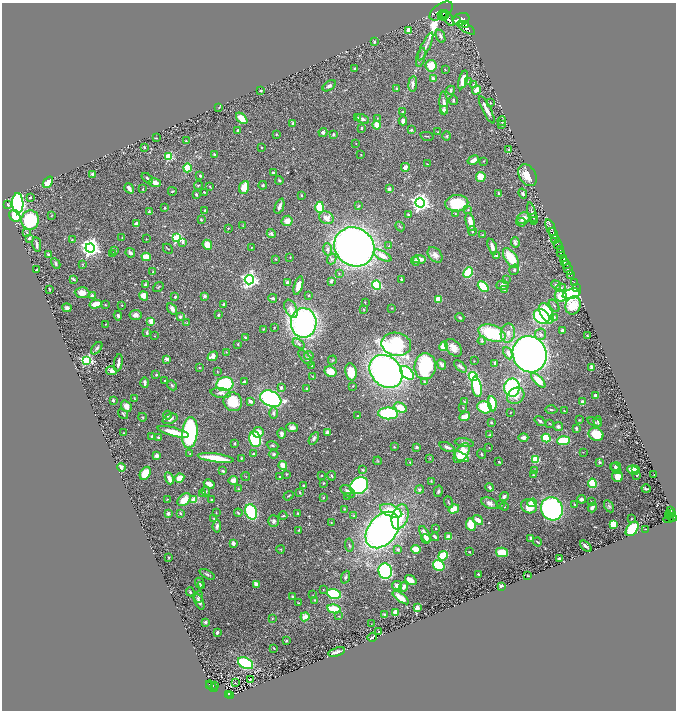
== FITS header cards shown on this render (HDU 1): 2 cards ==
NAXIS1  =                 1348
NAXIS2  =                 1416

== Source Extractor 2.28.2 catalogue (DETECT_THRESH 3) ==
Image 1348 x 1416 px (HDU 1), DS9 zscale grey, zoomed out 1/2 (1 PNG px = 2 x 2 image px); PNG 678 x 712 px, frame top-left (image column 1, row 1415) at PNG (2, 3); each listed source drawn as its Kron ellipse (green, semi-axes under 4 px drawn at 4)
Background 0.638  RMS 0.017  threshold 0.0514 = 3 sigma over >= 5 px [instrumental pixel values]
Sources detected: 593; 29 cannot appear on this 1/2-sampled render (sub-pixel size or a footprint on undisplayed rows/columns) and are neither listed nor drawn; of the other 564, the 500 brightest by FLUX_AUTO listed and drawn (64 fainter detections omitted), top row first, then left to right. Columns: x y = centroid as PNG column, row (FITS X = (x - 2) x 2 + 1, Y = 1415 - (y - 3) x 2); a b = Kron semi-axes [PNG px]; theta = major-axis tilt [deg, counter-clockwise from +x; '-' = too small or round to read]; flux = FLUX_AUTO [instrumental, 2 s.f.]
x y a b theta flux
441 11 13 7 35 3600
442 14 4 2 - 380
444 16 5 3 - 550
448 18 9 4 -56 2600
461 19 8 6 18 3400
456 20 4 3 - 1000
466 24 4 3 - 1300
466 28 10 3 -34 2200
409 31 4 3 - 48
440 36 7 3 -66 10
374 42 3 2 - 5.6
426 46 15 3 64 14
421 57 10 3 76 8.2
431 66 6 5 - 54
355 69 2 2 - 3.8
445 69 2 2 - 1.9
433 78 3 3 - 8.2
463 80 9 4 73 41
468 82 2 2 - 1.8
413 84 8 3 83 14
473 85 4 3 - 3.1
329 86 7 4 35 8.3
397 89 3 2 - 2.9
451 90 4 3 - 7.8
476 90 5 3 - 32
261 91 3 2 - 4
453 100 5 3 - 4.7
490 102 3 2 - 2.2
444 103 11 3 -86 17
219 108 2 2 - 1.7
444 110 4 4 - 9
487 110 15 3 -63 22
403 112 4 2 - 2.7
242 118 7 4 -46 50
358 118 4 3 - 3.3
377 118 4 3 - 2.5
363 119 7 4 -27 8.4
403 121 4 3 - 11
502 121 5 2 - 4.6
293 123 4 3 - 6.2
502 124 3 2 - 2
377 125 4 4 - 37
362 128 3 2 - 3.9
237 130 3 2 - 3.2
411 130 2 2 - 4.8
323 132 4 4 - 11
438 132 3 2 - 1.8
276 134 3 2 - 2.7
333 134 3 3 - 4.9
427 136 7 2 -14 3.7
447 136 4 4 - 4.7
156 138 3 1 - 1.8
186 141 3 2 - 2.4
356 144 2 2 - 1.7
144 147 3 2 - 3.8
261 147 2 2 - 4
509 150 4 3 - 3.3
214 154 2 2 - 6.1
361 155 3 2 - 1.8
169 157 3 3 - 190
473 160 6 3 29 20
483 161 3 2 - 1.8
427 164 3 2 - 1.9
405 167 4 3 - 15
187 168 4 4 - 100
273 173 3 2 - 8.1
93 174 2 2 - 40
527 175 12 8 -58 42
200 176 2 2 - 4
481 177 5 4 - 48
147 178 6 2 -40 5.9
279 180 4 3 - 4.1
48 182 6 4 53 36
155 183 6 4 -10 24
198 185 4 2 - 2.9
263 185 4 3 - 4.4
210 186 4 2 - 3.1
244 187 6 4 70 56
129 188 5 3 - 14
143 189 3 2 - 2.2
389 189 4 3 - 8.8
172 191 4 2 - 3.6
204 192 2 2 - 4.2
499 193 4 4 - 5
523 193 5 3 - 5.5
196 194 2 2 - 6.3
301 195 3 3 - 3.5
30 197 4 3 - 3.3
18 203 10 5 -89 980
420 203 4 4 - 1800
457 203 11 8 4 150
8 205 3 2 - 13
279 206 8 3 69 15
358 206 3 3 - 2.9
320 207 5 4 - 110
164 208 2 2 - 3.3
204 210 2 2 - 6.1
468 210 3 3 - 3.5
149 212 3 3 - 7
455 213 3 3 - 2.1
532 214 11 3 -76 8.8
408 215 2 2 - 8.7
15 216 6 5 - 50
51 216 3 2 - 1.8
534 217 4 2 - 3.6
326 218 7 6 - 29
523 218 7 5 30 25
201 219 3 2 - 3.6
30 220 9 9 - 250
534 220 3 2 - 1.7
287 221 5 5 - 25
470 222 9 3 -75 43
521 222 5 4 - 5.4
136 224 4 3 - 21
243 226 3 2 - 2
400 226 5 3 - 3.2
228 228 3 2 - 2.5
551 228 9 2 -70 1200
472 231 5 2 - 4
27 232 3 3 - 2.6
553 233 6 2 -66 1000
271 234 4 4 - 7
482 235 3 2 - 1.9
122 237 3 2 - 1.7
29 238 2 2 - 7.3
177 238 3 3 - 300
72 239 3 2 - 2.1
146 239 3 2 - 1.8
555 239 4 2 - 350
183 242 4 3 - 10
515 242 5 4 - 7.6
37 245 7 3 -82 8.9
207 245 5 4 - 36
558 245 5 2 - 810
389 246 4 2 - 2.5
251 247 3 2 - 2.3
354 247 21 19 -38 2300
492 247 8 3 -74 21
90 248 4 4 - 2000
168 249 5 2 - 2.5
327 249 6 4 -86 11
114 250 3 3 - 2.7
560 250 3 2 - 280
113 253 3 3 - 4.2
130 253 5 3 - 12
561 253 3 2 - 250
49 255 3 2 - 7.7
435 255 9 6 -47 18
382 256 10 4 -27 36
496 256 3 2 - 2.7
146 257 4 3 - 73
290 257 2 2 - 1.6
511 258 11 5 -56 110
563 258 4 2 - 1000
275 259 3 2 - 2
332 259 5 4 - 7.9
419 259 7 3 -4 26
415 261 4 4 - 6.2
565 261 2 2 - 440
56 263 6 3 -62 4.5
83 264 3 2 - 1.8
566 265 2 2 - 550
568 269 5 2 - 900
36 270 3 2 - 6
514 270 5 4 - 6.7
153 272 4 3 - 3.3
468 272 5 4 - 120
339 274 3 2 - 1.7
571 274 3 2 - 160
73 279 4 2 - 4.9
506 279 3 2 - 1.7
249 280 5 4 - 1100
401 280 3 2 - 3.5
331 281 4 3 - 6.4
574 282 2 1 - 41
288 283 3 3 - 14
145 285 3 3 - 8.8
298 285 9 4 72 36
377 285 5 4 - 230
502 285 6 4 3 13
556 285 5 4 - 5.9
483 286 6 3 -42 170
158 287 6 2 38 2.4
576 287 2 1 - 27
561 288 5 4 - 5.7
49 289 3 1 - 2.5
505 290 4 3 - 5
82 293 7 5 -4 26
572 294 9 5 15 910
92 295 4 3 - 6.7
308 295 3 2 - 3.5
144 296 5 4 - 33
205 296 2 2 - 21
561 296 6 6 - 63
175 297 3 2 - 6.2
273 298 4 3 - 7.4
438 299 4 3 - 70
365 302 2 1 - 2.3
96 304 6 3 14 55
105 305 3 2 - 2.4
122 305 2 2 - 2.2
224 305 3 2 - 13
554 305 7 2 -53 3.5
573 306 9 7 72 110
67 308 4 4 - 8.6
392 308 3 2 - 1.7
172 309 6 4 -57 17
291 309 10 5 -65 26
364 310 3 3 - 2.8
547 313 11 6 -63 180
136 315 6 5 - 12
218 315 3 3 - 4.2
118 316 5 3 - 6.5
180 317 3 3 - 8.9
460 317 4 3 - 4.8
542 317 8 7 - 290
554 317 4 4 - 5.1
151 321 3 2 - 85
187 323 3 2 - 1.7
304 323 15 13 89 1100
106 324 2 2 - 2
274 328 2 2 - 1.6
263 329 3 2 - 2.5
562 330 4 3 - 5.6
147 332 3 2 - 7.3
492 333 14 8 -19 220
508 333 9 7 79 25
540 334 6 5 - 11
154 336 2 2 - 1.6
587 336 3 1 - 2.5
245 337 3 2 - 4.1
482 341 4 3 - 5.1
238 344 2 2 - 3.3
298 344 6 4 -33 7.9
396 344 15 11 -10 600
444 346 5 4 - 67
97 348 7 4 51 6.8
453 348 10 6 -49 29
226 352 3 2 - 1.7
508 353 6 4 -63 20
530 354 18 16 -64 2300
309 355 5 4 - 7.4
213 356 5 4 - 20
305 358 9 4 -49 9.5
167 359 2 2 - 41
332 360 5 3 - 4.2
86 361 4 3 - 330
474 361 2 2 - 1.8
118 363 9 2 81 14
495 363 3 2 - 7.3
442 364 5 3 - 13
312 366 3 2 - 2.3
425 366 13 10 84 290
460 366 7 3 -42 9
592 367 4 3 - 9.9
199 368 3 2 - 1.9
111 371 5 4 - 10
217 371 3 2 - 2.5
386 371 18 14 -45 1400
331 372 6 5 - 44
351 372 8 5 -80 44
407 373 8 5 -44 300
156 375 2 2 - 4.2
313 376 3 2 - 1.7
473 376 4 4 - 140
538 380 9 4 -47 56
165 381 3 2 - 3.6
244 381 3 3 - 6
424 382 4 3 - 4.4
145 383 5 3 - 9.2
225 384 8 7 - 230
172 385 6 3 -48 5.8
353 386 2 2 - 2.2
281 387 4 3 - 8.3
477 387 10 4 -81 180
512 388 9 8 - 340
307 389 3 2 - 2.9
221 393 10 5 -9 14
595 395 2 2 - 9.7
516 396 9 7 36 27
134 398 3 2 - 2.4
271 399 11 7 -23 570
113 400 3 2 - 7
250 401 3 2 - 14
465 401 3 3 - 1.6
233 402 10 8 -48 92
583 402 4 4 - 9.3
492 404 7 3 -82 140
126 406 6 5 - 23
485 407 7 6 - 120
400 408 7 4 -26 54
463 408 3 2 - 2.1
551 410 6 2 -2 3.7
564 411 3 2 - 2
273 413 5 4 - 9.7
388 413 10 6 -1 330
510 413 2 2 - 1.7
123 414 6 2 -53 4.2
168 415 4 3 - 4.3
358 416 2 2 - 4.5
465 416 5 3 - 41
142 417 4 3 - 3.2
170 419 8 4 22 14
579 420 4 2 - 2.3
540 421 6 3 -36 8.4
598 421 5 3 - 7.3
491 422 3 3 - 4.3
595 422 7 2 -21 4.1
549 423 3 2 - 2.4
558 426 4 4 - 12
292 428 6 4 -8 14
576 428 3 2 - 6.8
173 432 16 4 -15 58
258 432 5 5 - 32
327 432 2 2 - 34
124 433 2 2 - 3.2
190 433 15 8 85 440
282 433 5 3 - 9.9
596 434 7 6 - 89
490 435 3 3 - 3.6
152 436 2 2 - 11
158 437 4 3 - 5.5
314 438 7 4 59 8
523 438 5 3 - 14
546 438 4 3 - 150
255 439 7 6 - 310
564 441 6 4 3 110
234 443 2 2 - 3.1
464 443 9 4 -8 15
272 445 6 3 -22 4.4
394 447 4 3 - 3
416 447 4 3 - 6.2
447 447 8 3 -24 14
489 448 2 2 - 2.8
583 452 2 2 - 1.8
462 453 11 6 57 96
190 454 3 2 - 2.1
253 454 2 2 - 3.9
274 454 5 4 - 6.1
482 454 5 3 - 4.2
157 456 3 3 - 17
461 457 8 3 -28 47
216 458 18 3 -8 100
241 458 2 2 - 2.2
430 458 4 3 - 2.3
536 459 4 4 - 79
378 461 4 2 - 2.2
410 462 3 2 - 2.4
499 462 3 2 - 3.6
600 462 3 3 - 7.9
283 465 4 3 - 35
615 466 5 3 - 4.7
121 467 4 2 - 18
616 469 6 4 -61 6.6
362 470 3 3 - 2.9
633 470 6 4 -27 38
636 470 3 3 - 14
223 471 3 3 - 4.8
535 471 4 3 - 8.8
145 473 7 5 60 87
286 474 3 2 - 2.2
322 475 2 2 - 1.9
533 475 3 3 - 2.9
637 475 3 2 - 2.8
654 475 2 1 - 1.7
245 476 4 2 - 1.8
332 476 4 3 - 4.5
618 476 6 5 - 44
279 477 2 2 - 2.5
169 478 6 3 -67 20
179 478 5 3 - 43
233 480 5 4 - 23
431 481 4 3 - 3.1
323 483 2 2 - 2.9
592 483 5 3 - 110
209 484 6 3 -28 18
303 486 2 2 - 2.7
359 486 10 7 37 840
490 487 4 3 - 9.1
238 489 3 3 - 2.4
419 489 4 4 - 5.9
646 489 4 2 - 4.7
206 491 5 2 - 2.3
348 491 8 5 -35 17
438 491 5 3 - 5.9
300 493 3 3 - 2.2
203 494 4 3 - 7.1
288 496 5 2 - 3.1
348 496 3 2 - 3.8
504 496 4 3 - 8.6
323 498 2 2 - 3.5
167 499 3 2 - 2.2
581 499 4 3 - 9.9
184 500 7 5 42 48
194 500 4 3 - 44
212 500 2 2 - 5.1
591 501 3 2 - 1.8
448 502 6 2 -68 2.9
489 503 8 5 -24 16
532 503 5 3 - 49
500 504 3 3 - 2.1
574 504 3 2 - 2.5
504 506 4 3 - 4.6
529 506 8 6 -29 50
609 506 7 4 -60 6.1
592 507 5 3 - 10
345 509 4 3 - 2.8
454 509 5 4 - 44
552 509 12 10 -63 950
671 510 4 2 - 250
391 511 12 6 -21 83
216 512 3 2 - 1.7
251 512 8 6 -69 260
168 513 3 2 - 12
238 513 4 2 - 3.7
298 513 3 2 - 4.4
671 513 3 1 - 240
180 514 3 2 - 3.6
283 516 4 3 - 3.2
354 516 4 3 - 3.3
669 516 3 1 - 140
400 517 13 8 72 80
672 517 4 2 - 490
214 518 3 2 - 1.8
631 519 2 1 - 1.9
668 519 5 3 - 250
478 520 6 4 -39 28
273 521 6 5 - 9.3
331 523 2 2 - 1.7
613 524 4 4 - 75
471 525 6 5 - 68
217 526 6 4 83 11
436 529 2 2 - 2.2
632 529 8 5 52 180
645 529 2 1 - 1.7
299 530 4 3 - 3.2
382 530 20 14 51 1500
425 535 9 4 -65 28
435 537 4 2 - 6.8
449 537 4 4 - 34
426 539 5 4 - 14
531 539 3 3 - 9
537 542 5 2 - 3.6
233 543 4 3 - 18
349 545 6 3 -81 4.7
586 546 7 2 -43 9.6
281 549 4 2 - 2.6
398 549 4 3 - 4.7
416 549 5 3 - 46
469 552 2 2 - 2.6
502 552 6 4 -15 67
443 556 5 3 - 120
169 558 2 2 - 2.7
560 559 4 2 - 17
439 566 6 5 - 170
385 571 8 6 -83 680
207 574 8 3 -27 6.5
478 574 3 2 - 3.4
527 576 2 2 - 2
345 577 6 4 68 6.5
411 580 6 3 -37 36
200 583 5 3 - 7.5
256 584 4 3 - 19
397 585 5 4 - 16
201 586 4 3 - 3.3
501 586 3 2 - 26
404 587 5 3 - 16
323 590 3 2 - 1.8
190 592 4 2 - 5.3
334 594 7 4 -16 230
313 595 3 2 - 1.7
199 597 6 4 78 6.1
292 597 3 2 - 2.8
401 598 9 4 -36 41
315 600 3 2 - 2.1
199 602 9 4 -65 12
298 603 2 2 - 2
417 608 4 3 - 37
334 609 7 3 -13 110
395 613 4 4 - 23
385 614 3 2 - 5.3
339 616 3 2 - 1.9
305 617 4 4 - 26
272 619 4 3 - 2.7
205 622 2 2 - 29
371 624 3 2 - 1.7
217 632 3 2 - 6.1
379 632 2 2 - 5.1
372 637 5 2 - 4.6
286 641 3 2 - 3.2
274 648 2 2 - 2.7
337 652 8 3 17 13
245 663 8 5 -28 190
250 679 3 2 - 2.6
235 683 2 2 - 2.8
210 685 2 1 - 77
212 686 7 2 -49 130
214 686 2 1 - 19
228 694 4 3 - 190
230 695 3 2 - 120
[64 fainter detections neither listed nor drawn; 29 sub-pixel or undisplayed-footprint detections neither listed nor drawn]